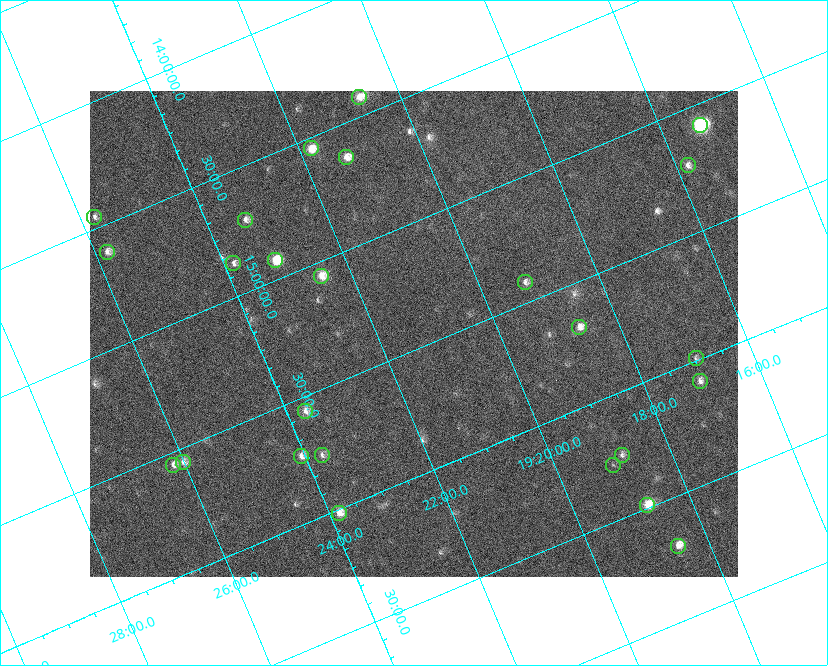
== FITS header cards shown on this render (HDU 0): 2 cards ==
NAXIS1  =                  648 / length of data axis 1
NAXIS2  =                  486 / length of data axis 2

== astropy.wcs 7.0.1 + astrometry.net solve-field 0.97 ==
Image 648 x 486 px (HDU 0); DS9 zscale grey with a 90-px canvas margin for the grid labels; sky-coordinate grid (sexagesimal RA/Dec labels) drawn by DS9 from the SOLVED WCS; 25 Tycho-2 reference stars matched to detected sources circled (green)
Header WCS: none
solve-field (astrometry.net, Tycho-2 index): SOLVED blind (the file carries no WCS)
Solved WCS: RA---TAN-SIP/DEC--TAN-SIP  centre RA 19:21:24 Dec +15:26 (290.35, +15.43 deg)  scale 15.3 arcsec/px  FOV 165.0' x 123.7'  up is -157 deg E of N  parity flipped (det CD > 0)
(file carries no celestial WCS; the grid is the blind solution)
Tycho-2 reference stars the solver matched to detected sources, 25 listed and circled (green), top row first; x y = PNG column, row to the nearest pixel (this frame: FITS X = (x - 90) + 1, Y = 486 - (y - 91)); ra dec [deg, ICRS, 3 dp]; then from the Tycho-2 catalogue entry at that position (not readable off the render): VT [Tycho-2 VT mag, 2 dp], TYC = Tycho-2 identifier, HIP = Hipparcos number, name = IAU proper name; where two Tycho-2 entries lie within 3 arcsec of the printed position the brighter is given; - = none
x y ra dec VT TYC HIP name
359 97 290.170 +14.419 7.86 1054-844-1 95082 -
700 125 288.834 +15.084 5.69 1599-3869-1 94624 -
311 148 290.452 +14.543 7.44 1054-679-1 - -
346 157 290.323 +14.634 7.66 1054-951-1 95132 -
688 165 288.951 +15.222 8.24 1599-3918-1 94665 -
94 217 291.441 +14.452 8.37 1067-789-1 - -
245 220 290.838 +14.713 8.21 1054-205-1 95303 -
107 252 291.451 +14.609 8.24 1067-445-1 95522 -
275 260 290.784 +14.921 6.67 1054-223-1 95287 -
233 263 290.960 +14.864 8.44 1054-411-1 - -
321 276 290.625 +15.059 7.77 1600-2349-1 - -
525 282 289.809 +15.416 8.37 1599-3313-1 94944 -
579 327 289.664 +15.681 7.94 1599-1947-1 94894 -
696 358 289.242 +15.992 8.86 1599-2780-1 - -
700 381 289.265 +16.088 8.20 1599-2332-1 - -
305 411 290.922 +15.560 8.69 1600-1874-1 - -
322 455 290.929 +15.760 8.70 1600-822-1 95334 -
622 455 289.708 +16.250 8.60 1599-1761-1 - -
301 456 291.017 +15.730 8.16 1600-168-1 - -
183 462 291.504 +15.557 8.17 1600-1630-1 95542 -
173 465 291.551 +15.552 8.28 1600-1749-1 95559 -
613 465 289.759 +16.274 9.33 1599-1589-1 - -
647 505 289.688 +16.488 7.07 1599-570-1 94905 -
339 513 290.960 +16.014 7.62 1600-1088-1 95346 -
678 546 289.631 +16.698 7.50 1599-66-1 94884 -